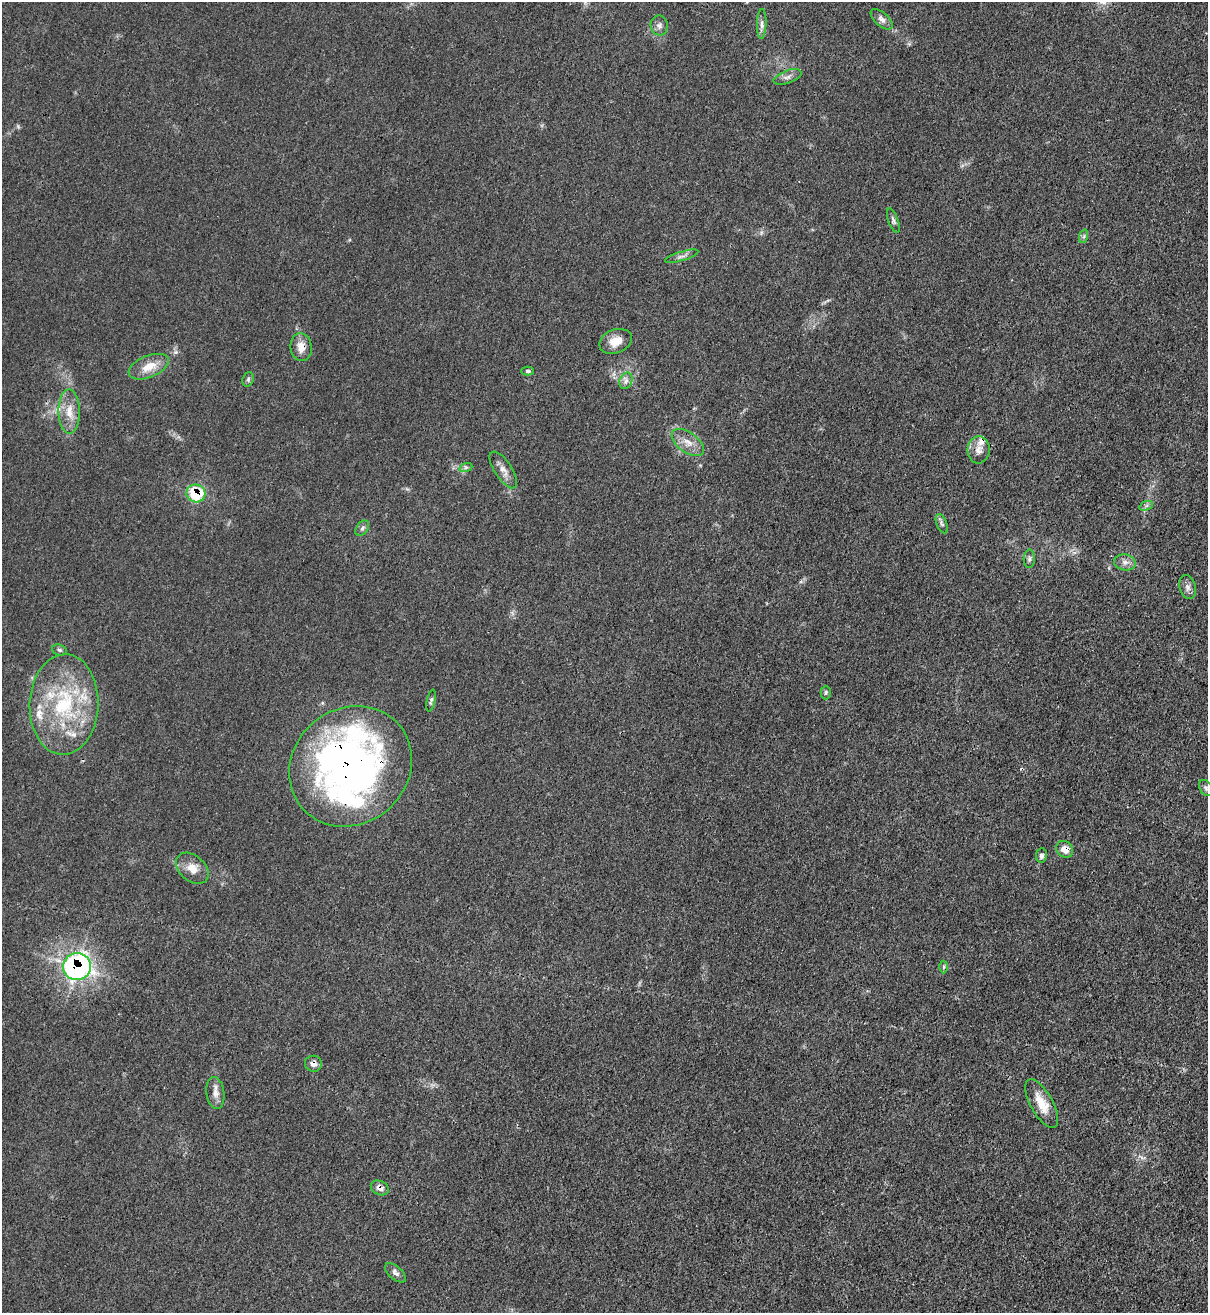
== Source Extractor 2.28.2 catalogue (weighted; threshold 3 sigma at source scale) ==
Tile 6 of 4 x 4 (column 2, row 2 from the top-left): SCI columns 1422-2627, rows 2654-3964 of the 5383 x 5306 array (HDU 1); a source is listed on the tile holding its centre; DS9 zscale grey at full resolution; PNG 1210 x 1315 px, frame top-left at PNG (2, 2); each listed source drawn as its Kron ellipse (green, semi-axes under 4 px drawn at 4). Shown black and unused: <1% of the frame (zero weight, under 3 of 4 exposures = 7% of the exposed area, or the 3 px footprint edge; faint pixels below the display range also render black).
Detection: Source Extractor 2.28.2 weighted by HDU 2 'WHT'; one run over the whole footprint, this tile lists its part. Background 0.0271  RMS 0.0029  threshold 0.0132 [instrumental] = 3 sigma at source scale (4.5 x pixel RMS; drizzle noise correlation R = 1.50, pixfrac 1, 0.05/0.05 arcsec/px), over >= 5 px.
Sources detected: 46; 2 inside a brighter object's white glare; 1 cosmic-ray / hot-pixel residue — neither listed nor drawn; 2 inside a brighter listed object's ellipse — not listed separately; the other 41 listed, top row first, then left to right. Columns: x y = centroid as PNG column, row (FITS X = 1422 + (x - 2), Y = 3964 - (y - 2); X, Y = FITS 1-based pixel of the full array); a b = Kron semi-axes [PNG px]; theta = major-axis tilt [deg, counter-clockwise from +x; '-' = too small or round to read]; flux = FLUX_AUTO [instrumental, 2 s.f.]
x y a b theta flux
882 19 13 6 -41 1.5
762 24 15 4 88 1.3
659 25 10 8 -80 1.3
788 77 14 6 20 1.4
893 221 13 5 -70 0.83
1084 236 7 4 72 0.54
682 256 17 4 17 1.2
616 341 17 11 22 4
301 347 14 10 -82 3.3
149 367 21 11 22 5.1
528 371 6 4 -1 0.59
248 379 7 5 70 0.62
626 381 8 6 68 1.2
69 412 22 10 -89 4.6
688 442 18 10 -36 3.4
979 450 13 11 86 2.5
466 467 7 4 18 0.59
503 470 21 8 -57 2.4
196 494 9 9 - 14
1146 506 7 4 19 0.65
942 524 10 5 -68 0.8
362 528 8 5 51 0.84
1029 559 9 5 87 0.83
1125 562 11 8 -11 1.6
1188 587 12 8 -75 1.4
59 650 7 5 -20 0.6
826 692 7 5 89 0.53
431 701 11 4 78 0.72
64 704 50 34 87 32
351 766 64 57 40 170
1206 788 9 6 -55 0.73
1065 849 9 7 -43 2.8
1041 855 7 5 82 0.95
192 868 19 12 -42 3.7
77 967 14 13 - 74
944 967 6 4 88 0.5
313 1064 8 8 - 1.6
215 1093 16 9 -82 2.2
1042 1104 27 11 -61 5.7
380 1188 9 7 -25 1.7
395 1273 12 6 -41 1.3
Overlapping masked pixels (flux is a lower limit): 7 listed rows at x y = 301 347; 196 494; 351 766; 1065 849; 77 967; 313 1064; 380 1188
Isophote crosses this tile's border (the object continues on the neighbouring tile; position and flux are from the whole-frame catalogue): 1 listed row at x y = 1206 788